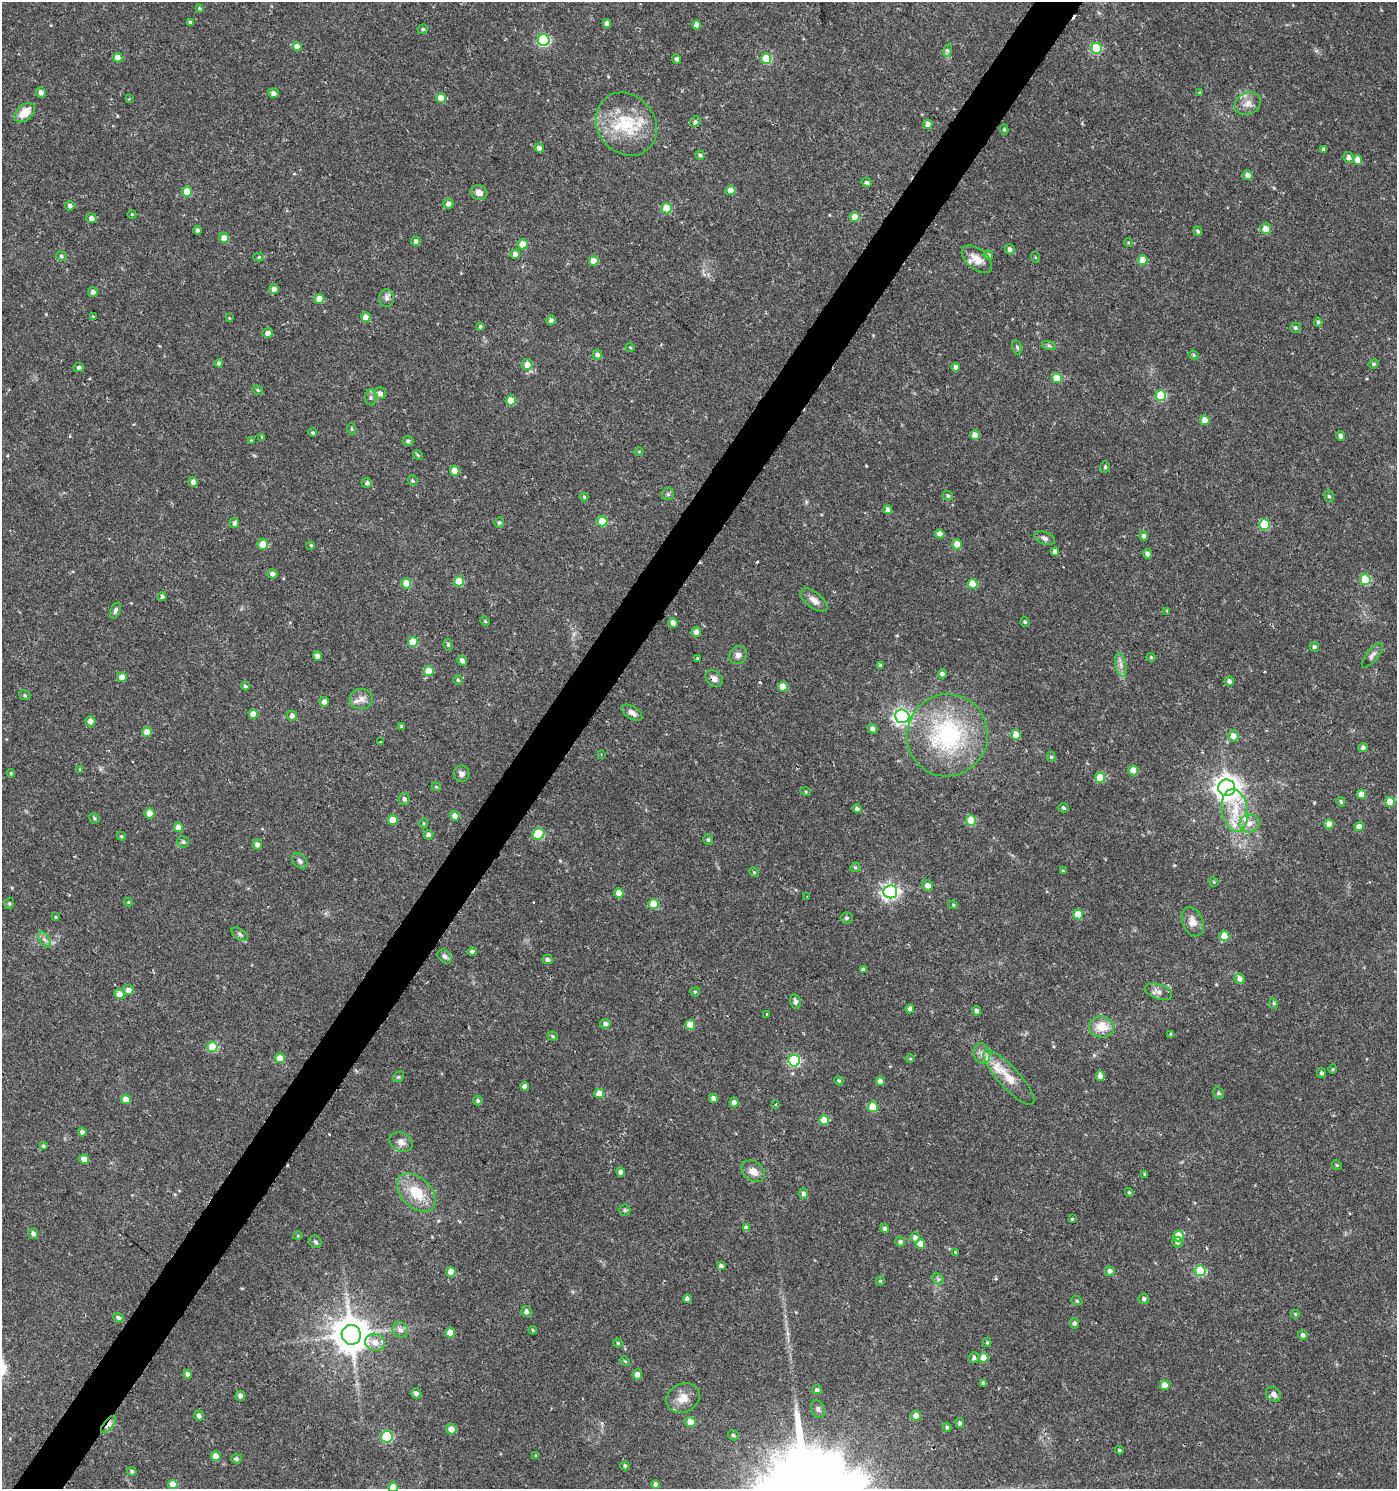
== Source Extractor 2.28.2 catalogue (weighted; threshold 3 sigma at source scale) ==
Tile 7 of 4 x 4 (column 3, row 2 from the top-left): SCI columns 2968-4362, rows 2983-4469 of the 6003 x 5958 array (HDU 1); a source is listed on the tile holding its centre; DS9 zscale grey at full resolution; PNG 1399 x 1491 px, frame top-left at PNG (2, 2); each listed source drawn as its Kron ellipse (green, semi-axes under 4 px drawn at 4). Shown black and unused: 3% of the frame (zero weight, under 2 of 3 exposures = <1% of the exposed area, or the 3 px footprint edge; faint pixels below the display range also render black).
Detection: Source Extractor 2.28.2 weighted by HDU 2 'WHT'; one run over the whole footprint, this tile lists its part. Background 0.0253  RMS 0.004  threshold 0.018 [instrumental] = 3 sigma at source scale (4.5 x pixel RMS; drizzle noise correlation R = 1.50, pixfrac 1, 0.0396/0.0396 arcsec/px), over >= 5 px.
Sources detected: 344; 5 cosmic-ray / hot-pixel residue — neither listed nor drawn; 6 inside a brighter listed object's ellipse — not listed separately; the other 333 listed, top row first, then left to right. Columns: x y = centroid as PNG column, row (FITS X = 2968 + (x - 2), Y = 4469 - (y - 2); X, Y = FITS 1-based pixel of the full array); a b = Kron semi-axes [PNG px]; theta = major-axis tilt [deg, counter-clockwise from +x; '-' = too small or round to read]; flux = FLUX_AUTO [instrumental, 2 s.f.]
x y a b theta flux
199 8 3 3 - 0.38
190 22 4 3 - 0.75
607 23 4 4 - 1.9
697 25 4 4 - 2.9
423 29 5 4 - 0.7
544 40 6 6 - 45
297 47 4 4 - 3.3
1096 48 5 5 - 23
947 51 6 4 72 0.8
118 58 5 4 - 5.2
677 59 4 4 - 1.1
766 59 5 5 - 14
41 92 5 5 - 1.6
273 93 5 4 - 1.8
1200 93 4 4 - 0.59
441 98 5 5 - 6.5
129 99 4 2 - 0.3
1248 104 14 11 29 3.5
24 113 12 7 40 6.2
695 122 5 5 - 0.82
626 124 33 28 -51 23
928 124 4 4 - 2.5
1004 129 5 4 - 0.61
539 148 5 4 - 2.3
1324 150 4 3 - 1.1
700 155 5 4 - 0.93
1348 157 5 5 - 1.8
1357 160 5 4 - 3.6
1248 175 5 5 - 2.4
867 182 5 4 - 0.91
730 191 5 4 - 4.5
187 192 5 5 - 8.2
479 192 8 7 - 2.6
448 204 5 5 - 2
70 206 5 4 - 1.3
667 208 5 5 - 13
132 214 4 3 - 0.32
855 217 5 4 - 6.7
91 218 5 5 - 1.8
1266 229 5 5 - 4.7
198 230 4 4 - 0.92
1198 231 5 4 - 0.89
224 238 5 5 - 3.8
416 241 5 4 - 1.8
1128 242 4 3 - 0.38
522 244 5 5 - 6.2
1010 249 5 5 - 1.3
515 254 4 4 - 2.7
988 255 5 4 - 1.2
61 256 5 5 - 0.79
259 257 5 4 - 0.5
1035 257 5 3 - 0.38
977 259 18 10 -40 4.7
1143 260 5 5 - 7
594 261 5 4 - 5.3
274 289 5 5 - 2.7
93 292 5 5 - 1.6
387 298 9 7 -90 1.6
319 299 5 4 - 5.5
93 316 3 3 - 0.68
366 317 5 4 - 3.7
229 318 3 3 - 0.29
551 320 5 4 - 1.2
1318 322 4 4 - 0.78
480 326 3 3 - 0.57
1295 328 5 5 - 0.77
268 333 5 5 - 1.9
1049 346 7 4 -19 0.7
630 347 4 3 - 0.35
1017 347 7 5 -74 0.69
597 355 5 5 - 1.5
1194 355 5 4 - 0.52
219 363 4 4 - 1.1
527 364 5 5 - 3.2
1374 364 5 4 - 0.57
79 367 5 4 - 1.2
955 367 4 4 - 1.4
1057 378 5 4 - 8
258 390 6 4 -28 0.57
380 393 6 6 - 1.8
1161 396 5 5 - 19
371 398 8 6 -88 1.1
511 401 5 5 - 8.5
1205 420 5 4 - 5
352 429 5 3 - 0.46
313 433 4 4 - 0.72
975 435 5 4 - 3.6
1341 436 5 4 - 1.5
262 437 4 3 - 0.44
251 440 3 3 - 0.35
408 441 5 5 - 0.89
639 451 4 3 - 0.3
418 455 5 4 - 0.46
1105 467 5 4 - 0.59
455 471 5 5 - 5.9
412 481 5 5 - 0.67
193 482 5 4 - 1.9
367 483 5 5 - 1
668 494 6 6 - 0.8
948 496 5 4 - 0.69
1329 496 6 4 -72 0.63
584 497 4 4 - 0.51
888 510 5 4 - 1.5
602 521 5 5 - 12
234 523 5 4 - 1.3
499 523 5 5 - 0.75
1264 525 5 5 - 19
940 534 4 4 - 3.1
1144 536 4 4 - 1.1
1045 538 10 6 -18 1.3
262 544 5 5 - 4.5
957 544 5 5 - 3.5
311 545 4 4 - 0.48
1055 552 4 4 - 2.2
1147 554 5 4 - 1.6
272 574 5 4 - 1.7
1365 580 5 5 - 19
459 581 5 5 - 11
406 584 5 5 - 7.9
972 584 5 5 - 9.9
162 597 4 4 - 0.89
814 600 16 8 -39 2.9
115 610 8 4 68 1.1
1167 611 4 3 - 0.45
485 621 5 4 - 0.47
1025 622 5 4 - 0.68
673 623 5 4 - 2.5
696 632 5 4 - 2.1
413 642 5 5 - 12
448 645 6 4 -75 0.62
1314 647 5 4 - 0.86
738 655 9 8 - 2
1372 655 15 6 51 1.5
317 656 4 4 - 1.7
1151 657 4 4 - 0.45
697 659 3 3 - 0.38
462 660 5 4 - 1.8
880 665 4 4 - 0.5
1121 665 12 5 -79 1.9
429 671 5 5 - 8.8
942 674 4 4 - 1.3
122 677 5 5 - 3.7
714 679 10 7 -41 2.1
458 680 5 4 - 0.67
1229 681 5 4 - 1.6
245 686 4 3 - 0.67
783 687 5 4 - 5.5
25 695 6 4 -23 0.59
361 699 11 10 - 3
324 702 5 4 - 2.5
632 713 11 6 -33 2.1
253 714 5 4 - 4.2
292 716 5 5 - 1.9
902 716 7 7 - 130
90 721 5 5 - 2.6
402 726 4 3 - 0.65
873 729 5 4 - 1.7
147 732 5 4 - 6
947 735 41 40 - 57
1016 735 5 4 - 6.2
1233 736 5 5 - 3.4
380 742 3 2 - 0.29
1363 748 4 4 - 1.5
601 754 3 2 - 0.29
1051 757 5 4 - 0.61
80 769 4 3 - 0.35
1133 770 5 5 - 6.8
11 773 4 3 - 0.48
461 774 8 8 - 1.6
1100 778 5 5 - 11
436 787 4 4 - 0.41
1227 788 8 8 - 400
806 792 5 3 - 0.37
1361 794 5 4 - 4
404 799 6 5 - 1.1
1341 802 5 4 - 0.67
1390 802 5 5 - 8
1063 808 5 4 - 0.79
857 809 4 4 - 1.1
1235 810 21 13 -82 10
149 813 5 5 - 4.6
455 816 5 4 - 3.1
94 818 5 5 - 0.7
393 820 5 5 - 8.2
971 820 5 5 - 14
424 823 5 3 - 0.4
1249 824 10 9 - 2.9
1329 824 5 4 - 3.9
179 827 5 4 - 4.1
1359 827 4 4 - 4.1
539 834 6 5 - 18
428 835 5 5 - 1.3
121 836 5 4 - 0.65
708 840 5 4 - 0.73
183 842 6 5 - 0.77
257 844 5 5 - 1.8
300 861 9 6 -43 1.3
855 867 5 4 - 0.61
1063 871 4 4 - 0.47
754 872 5 4 - 0.45
1214 882 5 3 - 0.38
928 885 5 5 - 2.4
890 892 7 6 - 130
619 893 5 4 - 4.1
807 897 3 2 - 0.53
128 902 4 4 - 0.39
9 903 6 4 71 0.58
653 904 5 5 - 9.7
953 905 5 4 - 0.47
1078 914 5 4 - 8.3
55 917 3 3 - 0.35
846 918 6 5 - 0.82
1193 922 15 10 -67 3.6
240 934 9 5 -33 0.95
1224 936 5 5 - 7.9
44 939 9 5 -58 1.3
472 951 5 4 - 0.93
445 956 8 6 -41 1.2
547 959 5 4 - 1.3
863 969 4 3 - 0.98
1239 979 5 5 - 1.8
128 990 5 5 - 2.7
695 992 4 4 - 0.53
1159 992 14 7 -18 2.1
120 994 5 5 - 4.9
795 1002 7 5 -79 1.1
1274 1003 5 4 - 0.59
910 1009 4 4 - 1.6
977 1011 5 4 - 1.2
767 1014 3 3 - 0.49
605 1024 5 5 - 1.6
690 1025 5 5 - 9.5
1101 1027 12 10 -4 7.3
1171 1034 4 3 - 0.56
553 1036 5 4 - 0.56
212 1047 5 5 - 15
982 1053 10 8 -69 2.3
280 1058 5 5 - 7.7
910 1059 5 3 - 0.36
794 1061 6 6 - 42
1333 1069 5 3 - 0.36
1321 1073 5 4 - 0.99
1100 1076 5 4 - 3.4
398 1077 6 4 43 0.56
1009 1078 36 10 -47 8.5
839 1081 5 4 - 0.64
880 1081 5 4 - 1.9
525 1086 4 4 - 2
599 1093 5 4 - 5.4
1219 1093 6 5 - 0.7
713 1098 5 4 - 1.8
126 1099 5 4 - 5.1
478 1100 5 4 - 0.68
734 1102 5 4 - 2.4
776 1104 3 2 - 0.62
873 1107 5 5 - 14
824 1120 5 5 - 9.4
82 1132 4 4 - 1.6
401 1142 12 9 -25 2.5
43 1146 4 4 - 0.59
84 1159 5 4 - 3.8
1337 1165 5 4 - 0.56
753 1171 13 9 -36 3.4
620 1172 5 4 - 1.2
1144 1174 3 3 - 0.43
1129 1192 4 3 - 0.52
416 1193 23 15 -44 12
803 1194 5 4 - 1.4
625 1210 6 5 - 0.65
1072 1219 3 3 - 0.49
746 1228 4 4 - 1.8
885 1228 4 4 - 0.87
33 1233 5 5 - 1.4
298 1236 5 3 - 0.37
1179 1236 5 5 - 10
915 1237 5 5 - 2
315 1242 6 6 - 0.98
900 1242 5 5 - 1
1177 1242 5 5 - 1
920 1244 5 4 - 6.3
955 1252 3 3 - 0.89
721 1266 4 4 - 1.2
1110 1271 5 5 - 1.6
1200 1271 5 5 - 19
451 1272 5 4 - 5.7
938 1279 6 5 - 0.78
880 1281 4 4 - 0.43
687 1299 4 4 - 2.1
1144 1299 5 5 - 1.1
1077 1301 6 3 -19 0.43
526 1312 5 5 - 1.5
1295 1314 4 4 - 0.46
118 1318 5 4 - 1.1
1074 1323 5 4 - 1.1
400 1330 8 7 - 1.8
533 1330 4 4 - 0.49
450 1333 5 5 - 6
351 1335 10 9 - 1000
1303 1335 5 5 - 1.2
375 1342 10 8 -19 3.9
618 1343 4 4 - 0.5
987 1343 4 4 - 0.49
974 1358 5 5 - 1
984 1358 5 4 - 5.5
625 1361 5 3 - 0.41
188 1374 4 3 - 1.2
637 1374 5 5 - 2.2
983 1383 4 3 - 0.77
1165 1385 5 4 - 6
817 1390 5 4 - 0.96
416 1393 5 5 - 1.4
1273 1394 8 7 - 2.2
240 1396 5 4 - 1.9
683 1398 17 14 28 5.2
818 1409 9 6 -63 1.2
199 1416 5 4 - 1.3
916 1416 5 5 - 3.1
690 1422 5 5 - 5
960 1423 5 4 - 1.1
109 1424 10 4 49 4.1
947 1427 4 4 - 0.76
451 1429 5 5 - 3.7
733 1435 6 4 -33 0.71
387 1437 6 5 - 31
1119 1450 4 3 - 0.61
216 1456 5 4 - 4
536 1456 3 3 - 1.2
236 1459 5 4 - 1
625 1466 5 4 - 0.69
132 1471 5 4 - 0.79
656 1484 4 4 - 1.6
173 1485 5 4 - 6.2
393 1487 5 5 - 5.9
Overlapping masked pixels (flux is a lower limit): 2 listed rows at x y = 714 679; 109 1424
Isophote crosses this tile's border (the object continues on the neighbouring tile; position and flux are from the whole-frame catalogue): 1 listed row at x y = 393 1487